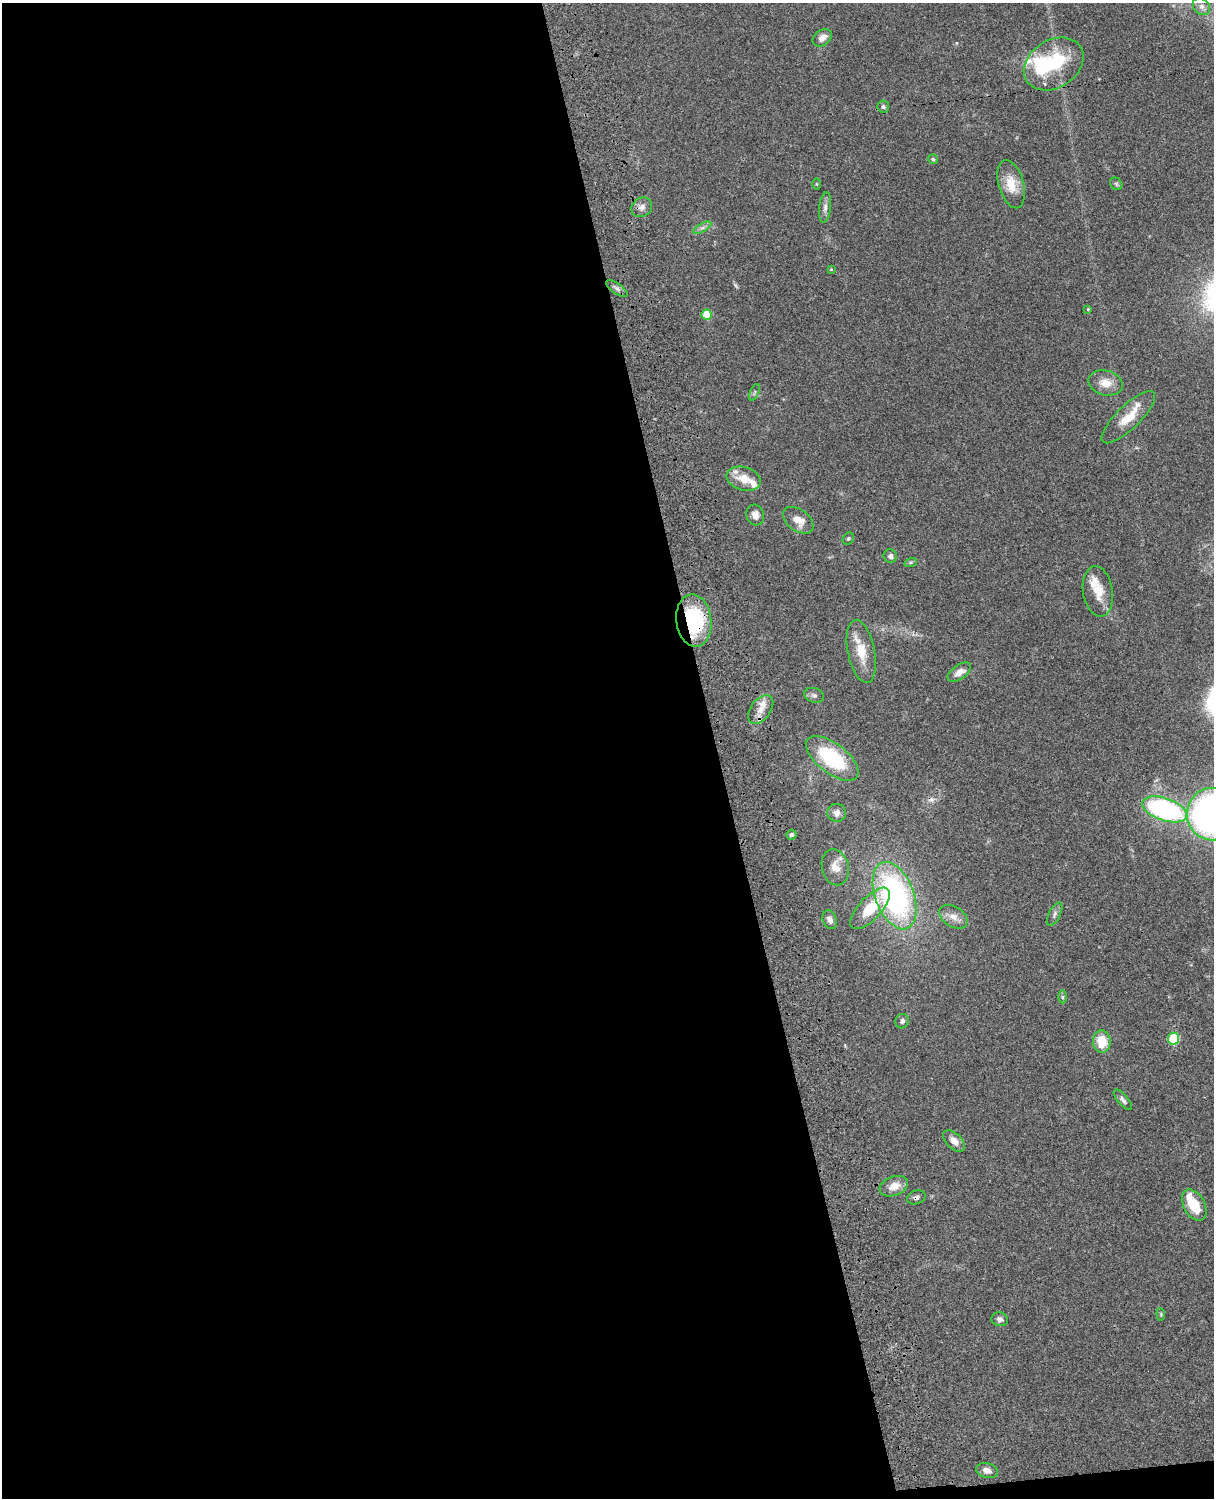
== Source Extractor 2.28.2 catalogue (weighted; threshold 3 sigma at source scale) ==
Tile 9 of 4 x 3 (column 1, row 3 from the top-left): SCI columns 121-1332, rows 277-1772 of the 5088 x 4928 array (HDU 1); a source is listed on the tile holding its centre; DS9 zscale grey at full resolution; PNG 1216 x 1500 px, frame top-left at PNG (2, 3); each listed source drawn as its Kron ellipse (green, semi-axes under 4 px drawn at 4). Shown black and unused: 60% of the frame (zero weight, under 3 of 4 exposures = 6% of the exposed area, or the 3 px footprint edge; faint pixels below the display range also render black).
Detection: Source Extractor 2.28.2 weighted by HDU 2 'WHT'; one run over the whole footprint, this tile lists its part. Background 0.0768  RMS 0.0058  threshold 0.0259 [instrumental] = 3 sigma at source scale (4.5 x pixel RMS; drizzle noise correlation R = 1.50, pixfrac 1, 0.05/0.05 arcsec/px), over >= 5 px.
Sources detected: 64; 1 too faint to see at this stretch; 1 inside a brighter object's white glare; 1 cosmic-ray / hot-pixel residue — neither listed nor drawn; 8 inside a brighter listed object's ellipse — not listed separately; the other 53 listed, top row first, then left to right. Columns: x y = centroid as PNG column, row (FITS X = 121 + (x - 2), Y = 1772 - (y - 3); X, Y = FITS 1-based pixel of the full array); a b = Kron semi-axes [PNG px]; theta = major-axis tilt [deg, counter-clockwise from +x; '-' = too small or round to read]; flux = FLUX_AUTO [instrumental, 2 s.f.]
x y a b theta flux
1202 6 9 7 -44 2.7
822 38 10 7 36 4.1
1054 64 32 24 33 40
883 107 6 6 - 1.2
933 159 5 5 - 0.8
816 184 6 4 -89 0.62
1011 184 25 12 -74 11
1116 184 7 5 -47 1.1
642 207 11 9 34 3.3
825 207 15 6 83 2.6
702 228 10 4 29 1.8
831 269 4 3 - 0.5
617 288 12 5 -35 1.9
1088 309 3 3 - 0.56
707 315 5 5 - 16
1105 383 17 12 -14 7.5
754 392 9 3 69 0.81
1128 417 35 11 44 12
744 479 17 11 -15 8.9
755 515 10 9 - 3.6
798 520 17 11 -36 6.9
848 539 6 5 - 0.88
890 556 7 6 - 1.9
911 562 6 4 19 0.83
1098 591 25 15 -81 10
694 621 26 17 -83 46
861 651 32 13 -79 14
959 672 13 7 36 4.5
814 695 10 7 -18 1.9
761 709 16 10 54 6.3
832 758 31 15 -38 43
1165 809 23 11 -19 110
837 813 9 9 - 3.1
1212 814 26 25 - 210
791 835 5 5 - 1.3
835 867 18 13 -75 7.1
895 896 35 19 -69 130
870 908 26 11 47 18
1055 914 13 5 63 2
953 917 15 10 -33 5.2
830 920 10 7 -68 2.8
1062 997 6 4 -90 0.99
902 1021 7 6 - 1.6
1173 1039 6 5 - 31
1102 1041 11 9 -85 13
1123 1100 12 5 -50 1.8
954 1141 13 7 -44 4.4
894 1186 15 9 21 6.2
916 1197 9 6 20 1.7
1194 1205 17 10 -61 14
1161 1314 6 4 -84 0.68
1000 1319 8 7 - 2.2
987 1471 11 7 -14 4
Overlapping masked pixels (flux is a lower limit): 3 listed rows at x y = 694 621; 761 709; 916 1197
Isophote crosses this tile's border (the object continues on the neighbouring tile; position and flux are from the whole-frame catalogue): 1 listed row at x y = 1212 814